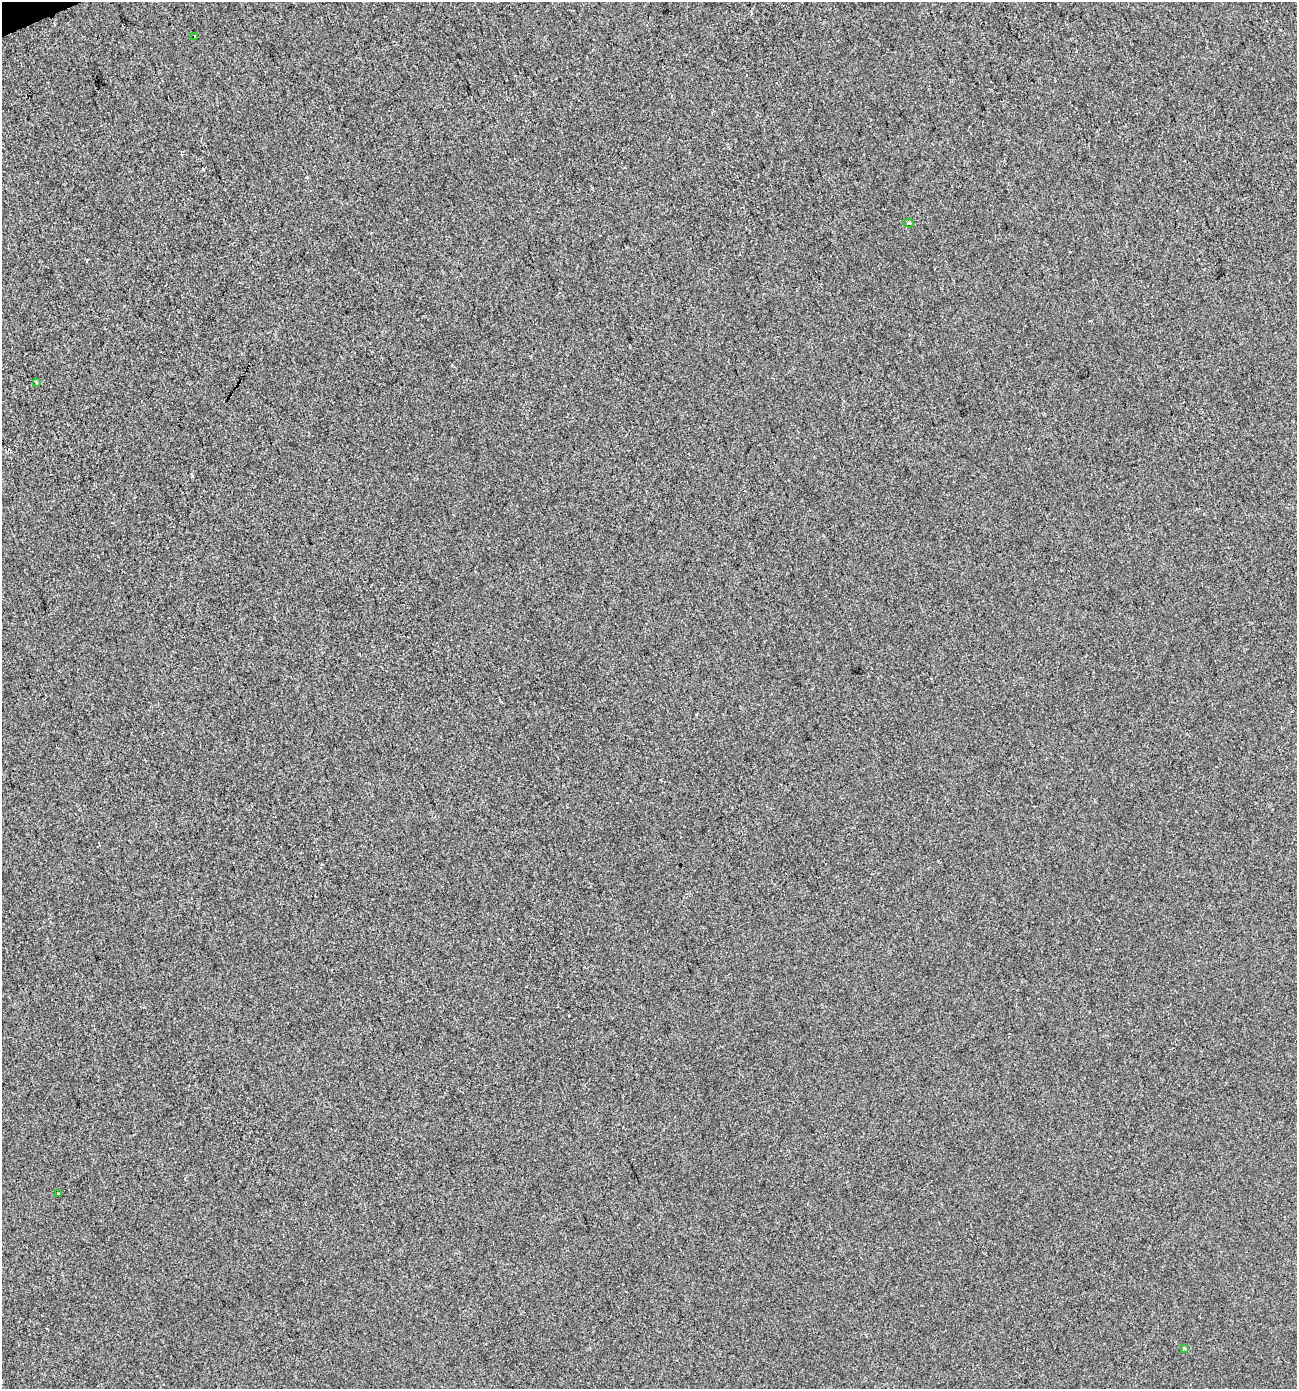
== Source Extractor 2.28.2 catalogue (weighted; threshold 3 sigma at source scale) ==
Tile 11 of 4 x 4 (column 3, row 3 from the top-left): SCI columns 2671-3965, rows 1389-2775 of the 5395 x 5549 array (HDU 1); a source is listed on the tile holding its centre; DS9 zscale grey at full resolution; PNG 1299 x 1391 px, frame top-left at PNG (2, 2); each listed source drawn as its Kron ellipse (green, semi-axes under 4 px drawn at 4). Shown black and unused: <1% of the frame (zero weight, under 2 of 3 exposures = <1% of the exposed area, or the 3 px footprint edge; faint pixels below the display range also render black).
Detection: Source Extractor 2.28.2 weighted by HDU 2 'WHT'; one run over the whole footprint, this tile lists its part. Background 1.49e-05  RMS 0.0056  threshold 0.0254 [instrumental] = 3 sigma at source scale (4.5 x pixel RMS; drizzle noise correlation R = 1.50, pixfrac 1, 0.0396/0.0396 arcsec/px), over >= 5 px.
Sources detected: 5; all 5 listed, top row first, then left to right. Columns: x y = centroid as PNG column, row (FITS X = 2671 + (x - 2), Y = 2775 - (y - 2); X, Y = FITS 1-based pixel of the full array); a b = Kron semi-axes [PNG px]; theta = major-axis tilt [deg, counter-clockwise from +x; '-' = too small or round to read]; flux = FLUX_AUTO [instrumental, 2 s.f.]
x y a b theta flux
194 36 3 3 - 3.3
909 223 4 4 - 1
37 383 3 3 - 0.6
58 1193 3 3 - 1.5
1184 1349 3 3 - 0.94